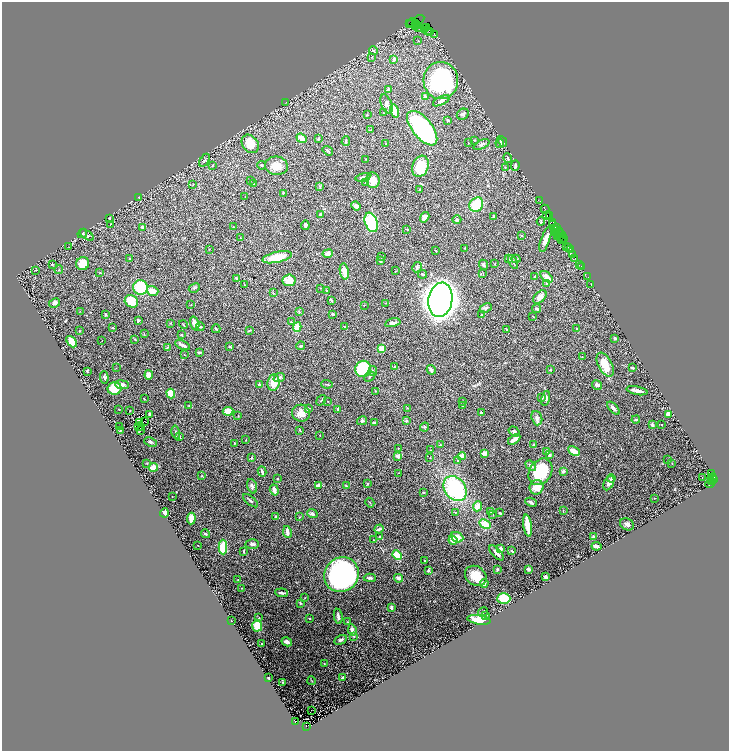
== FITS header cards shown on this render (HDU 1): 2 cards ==
NAXIS1  =                 1454
NAXIS2  =                 1497

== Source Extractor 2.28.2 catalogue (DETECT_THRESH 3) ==
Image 1454 x 1497 px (HDU 1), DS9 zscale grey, zoomed out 1/2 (1 PNG px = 2 x 2 image px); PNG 731 x 753 px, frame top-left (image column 2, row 1497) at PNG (2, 2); each listed source drawn as its Kron ellipse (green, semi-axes under 4 px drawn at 4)
Background 1.2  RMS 0.038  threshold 0.114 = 3 sigma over >= 5 px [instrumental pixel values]
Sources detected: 418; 54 cannot appear on this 1/2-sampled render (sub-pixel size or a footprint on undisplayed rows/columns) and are neither listed nor drawn; the other 364 listed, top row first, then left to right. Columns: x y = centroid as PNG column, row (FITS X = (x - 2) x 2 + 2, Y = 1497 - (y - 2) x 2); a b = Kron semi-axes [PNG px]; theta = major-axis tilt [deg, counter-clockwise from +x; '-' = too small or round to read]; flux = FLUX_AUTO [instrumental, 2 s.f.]
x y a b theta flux
418 20 7 3 33 240
412 23 5 4 - 280
416 23 3 2 - 1000
409 24 3 2 - 200
415 25 3 1 - 810
418 27 5 3 - 170
427 27 2 2 - 880
425 29 2 1 - 46
428 30 3 2 - 270
430 32 2 2 - 150
434 34 2 1 - 29
418 41 3 3 - 4.9
373 51 4 3 - 13
371 57 3 2 - 3.9
394 59 4 3 - 21
441 80 18 17 - 1100
388 89 3 3 - 14
425 97 3 3 - 19
441 101 9 4 26 25
286 102 2 2 - 2.2
386 104 10 5 -68 26
395 111 6 4 -74 130
383 113 3 2 - 4
463 114 6 5 - 21
367 115 2 2 - 3.6
448 120 3 2 - 7.1
422 128 20 10 -51 1300
370 130 3 2 - 3.6
302 138 5 3 - 57
318 139 3 2 - 6.8
474 140 3 3 - 4.2
346 141 5 2 - 7.9
502 141 6 4 -50 15
468 143 3 1 - 2.3
500 143 5 3 - 7.8
250 144 10 7 -52 110
386 144 2 1 - 2.1
481 145 9 4 24 17
328 151 5 2 - 12
508 158 5 2 - 13
366 159 3 2 - 3.3
204 160 7 3 57 13
212 165 4 2 - 6.5
261 165 4 2 - 6.8
276 166 11 9 -9 77
420 166 11 8 70 260
515 166 5 3 - 14
505 168 2 2 - 3.5
363 177 7 3 12 20
373 180 8 6 -82 62
250 181 4 2 - 4.5
365 183 2 1 - 2.7
193 184 3 2 - 3.3
254 184 4 2 - 6
320 186 4 3 - 6.7
420 190 2 2 - 2.7
283 193 3 3 - 7.3
139 197 2 2 - 3.8
245 197 2 1 - 2.3
540 201 2 1 - 66
476 205 7 6 - 220
356 206 5 3 - 27
545 209 4 1 - 160
320 214 3 2 - 8.6
547 215 2 1 - 260
493 216 3 2 - 7.7
549 216 3 2 - 37
425 217 5 3 - 59
109 218 3 2 - 7
457 220 4 4 - 16
541 221 4 3 - 12
371 222 10 6 -69 610
553 222 3 1 - 110
110 224 3 2 - 3.9
305 225 4 3 - 21
553 225 3 2 - 400
142 227 3 3 - 18
234 227 3 2 - 4.2
556 228 3 2 - 150
407 229 3 2 - 6.4
555 229 2 1 - 53
556 232 3 1 - 100
559 232 3 1 - 290
82 233 5 3 - 10
87 235 8 4 -34 14
558 235 3 1 - 190
562 235 7 2 -59 130
522 236 3 2 - 5.1
560 236 3 2 - 120
240 238 2 2 - 2.3
563 238 3 2 - 230
545 240 13 4 71 56
561 240 2 1 - 55
567 246 3 3 - 210
69 247 3 2 - 2.9
569 247 2 1 - 120
465 248 2 2 - 4.4
209 249 2 1 - 1.8
571 250 3 1 - 77
436 251 2 2 - 4.4
328 253 5 4 - 26
573 254 3 1 - 140
277 257 15 5 12 180
382 257 3 3 - 4.7
575 258 2 1 - 54
130 259 3 2 - 7.7
508 259 3 2 - 4.8
516 259 4 3 - 8.8
380 261 3 3 - 9.4
513 262 7 2 -63 13
52 264 2 2 - 5.7
83 264 7 6 - 120
495 264 2 2 - 3.4
580 264 2 1 - 110
483 265 5 4 - 19
581 266 2 1 - 40
417 267 5 4 - 11
35 270 3 2 - 3.4
59 270 4 3 - 5.8
344 271 8 4 -79 60
395 271 3 2 - 3.7
100 273 3 2 - 5.7
483 273 3 3 - 4.2
423 274 4 2 - 13
535 276 3 3 - 6.3
546 277 7 4 -40 55
588 277 2 1 - 19
236 278 3 2 - 8.6
289 280 6 6 - 90
547 283 3 3 - 21
591 284 2 1 - 2.2
244 285 3 2 - 3.2
141 287 7 7 - 320
194 288 6 4 29 13
320 288 2 2 - 3
152 291 6 4 -19 80
327 291 2 2 - 6.3
273 293 3 3 - 4.9
540 297 8 5 45 49
331 300 4 2 - 11
440 300 17 12 80 9500
131 301 7 6 - 140
54 303 6 4 28 23
386 303 3 2 - 2.4
191 305 2 1 - 1.6
364 305 2 1 - 1.5
486 308 6 4 24 13
537 309 4 3 - 9.6
80 311 2 2 - 2.7
299 312 3 3 - 6.7
106 314 4 3 - 7.1
332 314 3 2 - 17
482 315 4 3 - 6
533 316 3 1 - 3.2
138 320 3 3 - 8
291 322 3 1 - 3.5
170 323 3 2 - 5
393 323 8 3 12 19
195 324 7 4 -74 36
183 325 4 2 - 5.6
344 326 2 2 - 3.5
200 327 4 3 - 10
297 327 5 4 - 95
113 328 2 2 - 17
216 329 4 2 - 8.8
577 329 3 3 - 5.8
249 330 3 2 - 5.1
507 330 3 2 - 5.7
79 331 2 2 - 4.1
144 334 3 2 - 4.8
182 335 3 3 - 5.2
615 338 3 3 - 11
135 339 3 3 - 5.1
102 341 2 1 - 4.6
72 342 6 4 -47 92
182 345 8 2 -25 38
230 346 3 2 - 5.7
300 346 4 3 - 12
167 347 4 2 - 7.7
381 349 3 3 - 120
199 352 3 3 - 9.5
185 355 2 1 - 2.5
582 357 2 2 - 4.2
605 365 13 7 -62 120
394 367 3 2 - 13
116 368 2 1 - 1.9
632 368 3 2 - 6.5
363 369 8 8 - 360
431 370 5 3 - 29
550 370 3 2 - 3.9
87 371 3 3 - 7.7
373 371 5 3 - 10
149 375 4 4 - 53
104 377 6 4 -88 16
279 377 6 3 24 19
369 377 6 2 42 7.1
273 383 8 6 82 110
327 384 6 2 -3 7.6
122 385 7 4 -7 28
259 385 3 2 - 16
597 385 5 4 - 16
114 388 7 6 - 180
375 391 3 2 - 2.5
637 391 10 2 -11 33
171 393 5 4 - 120
542 398 3 3 - 14
546 398 7 4 77 22
144 399 2 1 - 3
321 400 5 2 - 7.7
328 401 2 1 - 2.2
463 401 3 2 - 1.9
189 405 2 1 - 3.3
462 405 2 2 - 6.2
309 408 3 2 - 6.8
408 408 3 2 - 2.7
613 408 8 3 -47 26
119 409 2 1 - 2.4
338 409 3 2 - 9.2
130 411 2 1 - 1.9
228 411 5 3 - 130
301 413 9 8 - 56
481 413 4 2 - 21
150 414 2 2 - 13
668 414 3 3 - 51
238 416 2 2 - 3.6
537 418 7 5 -72 31
636 419 4 2 - 9.9
144 421 2 2 - 18
362 421 5 4 - 11
406 421 4 4 - 11
140 423 3 2 - 0.78
374 423 3 2 - 19
661 424 2 2 - 2.9
652 425 4 2 - 14
120 426 3 2 - 4.2
138 427 2 1 - 4.6
425 427 5 3 - 8.2
141 428 2 1 - 0.94
120 430 4 3 - 6.1
140 430 3 1 - 9.6
300 430 3 2 - 7.9
514 431 6 4 -35 17
176 432 7 3 -78 9.6
320 435 2 1 - 2.5
180 437 4 2 - 5.3
514 439 7 3 34 33
246 440 3 1 - 2.4
151 442 6 3 -25 15
235 443 2 2 - 4.1
534 444 2 2 - 5.6
440 445 3 2 - 3.8
398 448 2 2 - 2
430 450 2 2 - 4.1
546 451 4 3 - 11
574 451 6 3 -29 76
484 453 4 3 - 35
550 455 4 3 - 9.4
398 456 3 2 - 51
462 456 4 3 - 65
252 458 3 2 - 9.9
430 458 2 2 - 2.9
668 460 3 2 - 2.5
458 461 3 3 - 6.4
147 463 4 2 - 4.3
672 464 2 2 - 2.4
531 466 6 3 -41 26
153 467 4 3 - 96
563 471 3 3 - 17
262 472 5 2 - 22
540 472 14 11 56 380
399 473 2 2 - 2.5
711 473 2 2 - 150
201 476 3 2 - 3.6
611 478 4 3 - 12
702 478 2 1 - 2.2
712 478 4 3 - 490
277 479 2 2 - 17
713 480 3 2 - 360
712 482 3 2 - 150
609 483 8 4 62 32
367 484 3 2 - 6.2
710 484 4 3 - 340
319 485 4 3 - 46
252 486 7 4 -71 22
346 486 3 2 - 4.8
537 487 7 6 - 100
455 489 13 10 -54 770
274 490 6 3 -72 38
423 492 3 3 - 5.3
172 497 2 1 - 2.1
654 498 2 1 - 2.1
250 501 9 2 -40 12
531 502 6 3 -26 19
370 503 5 2 - 5.4
477 506 5 4 - 58
563 510 3 2 - 3.5
455 512 3 3 - 7.6
491 512 4 3 - 5.4
164 513 4 4 - 28
500 513 3 2 - 9.4
312 514 5 3 - 23
493 514 2 2 - 3.1
275 517 3 2 - 8.9
300 517 3 2 - 4
191 518 6 3 85 55
485 524 6 4 -27 110
627 524 7 5 -28 24
527 526 11 3 -81 160
379 529 5 3 - 18
287 532 6 2 -79 38
206 534 5 3 - 12
379 537 2 2 - 6.6
457 537 6 5 - 79
594 537 3 2 - 23
374 540 2 2 - 2.5
453 540 5 3 - 75
252 544 7 4 -1 22
198 545 2 1 - 3.7
596 546 5 2 - 31
223 547 7 4 -89 180
501 548 3 2 - 32
244 551 3 2 - 7.9
512 551 4 3 - 9.4
497 553 9 4 -46 31
397 555 5 4 - 160
425 561 2 2 - 3.7
497 569 3 3 - 8.4
528 569 3 3 - 20
428 570 2 2 - 42
341 575 18 16 45 1600
476 576 11 9 -38 130
545 577 3 2 - 14
370 578 6 3 -3 16
399 578 4 3 - 36
238 580 2 2 - 4.8
484 583 4 3 - 31
242 588 2 2 - 2.7
282 593 6 2 -6 14
305 598 2 2 - 3
504 599 6 5 - 150
300 603 3 2 - 7.6
391 608 3 2 - 23
483 612 5 2 - 4.4
486 615 3 2 - 7.5
338 616 7 3 -80 25
259 618 3 2 - 6
309 618 3 2 - 6.7
231 620 3 1 - 2.3
479 620 12 4 -9 120
347 622 3 2 - 4.4
257 626 6 5 - 100
352 630 6 4 -81 35
354 636 2 2 - 15
341 640 7 4 28 17
287 642 5 4 - 24
261 644 2 2 - 4.3
324 664 3 2 - 4.4
268 678 2 2 - 6.2
343 678 4 2 - 27
312 681 4 2 - 4.2
282 682 3 2 - 4.1
312 710 2 1 - 35
296 722 4 2 - 360
307 727 2 2 - 590
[54 sub-pixel or undisplayed-footprint detections neither listed nor drawn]